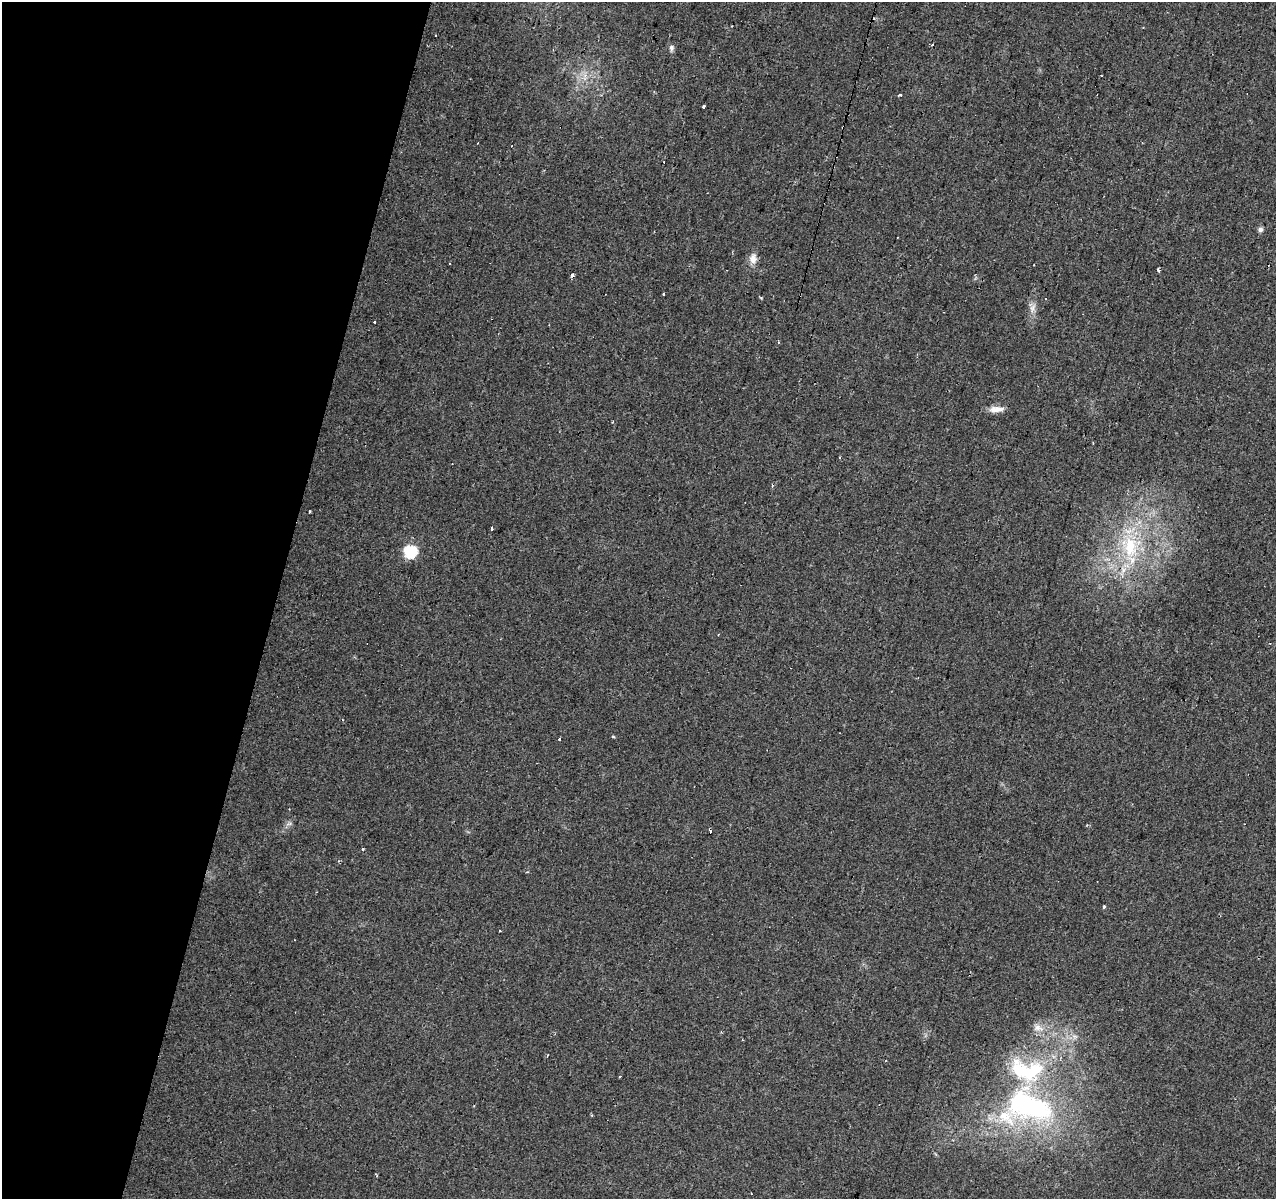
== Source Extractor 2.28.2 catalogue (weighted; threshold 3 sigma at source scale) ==
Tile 9 of 4 x 4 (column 1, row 3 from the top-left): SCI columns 7-1280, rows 1477-2673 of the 5100 x 5286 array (HDU 1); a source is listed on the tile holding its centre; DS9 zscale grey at full resolution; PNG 1278 x 1201 px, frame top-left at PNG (2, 2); no overlay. Shown black and unused: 22% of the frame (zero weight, under 2 of 3 exposures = <1% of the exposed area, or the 3 px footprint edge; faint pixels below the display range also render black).
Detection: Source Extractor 2.28.2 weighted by HDU 2 'WHT'; one run over the whole footprint, this tile lists its part. Background 0.0685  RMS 0.007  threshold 0.0315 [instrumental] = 3 sigma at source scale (4.5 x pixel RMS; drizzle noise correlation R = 1.50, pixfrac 1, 0.0396/0.0396 arcsec/px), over >= 5 px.
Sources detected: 36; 7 cosmic-ray / hot-pixel residue — not listed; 3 inside a brighter listed object's ellipse — not listed separately; the other 26 listed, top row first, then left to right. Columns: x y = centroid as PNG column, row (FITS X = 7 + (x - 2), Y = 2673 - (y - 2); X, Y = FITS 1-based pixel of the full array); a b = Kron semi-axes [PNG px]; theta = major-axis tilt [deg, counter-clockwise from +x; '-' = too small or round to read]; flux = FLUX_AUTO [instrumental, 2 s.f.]
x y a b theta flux
436 35 3 2 - 0.47
932 45 3 3 - 0.81
671 48 9 6 89 2.1
900 95 4 3 - 2.6
704 107 3 3 - 9
1260 230 7 7 - 1.9
753 259 15 10 86 5.5
449 264 3 3 - 1.1
1159 270 3 3 - 4.1
664 294 3 3 - 3.5
1032 308 14 7 72 4.4
375 322 3 3 - 7.7
996 409 20 8 4 6
772 486 4 3 - 0.79
309 511 3 3 - 3.3
492 528 3 3 - 13
1130 546 35 24 -80 47
410 552 7 6 - 74
613 737 5 3 - 0.62
560 739 3 3 - 5.7
363 848 3 3 - 2.6
1104 907 3 3 - 19
500 931 3 2 - 1.3
1038 1028 14 8 -13 5.3
620 1077 3 2 - 1.1
1029 1106 70 36 -17 120